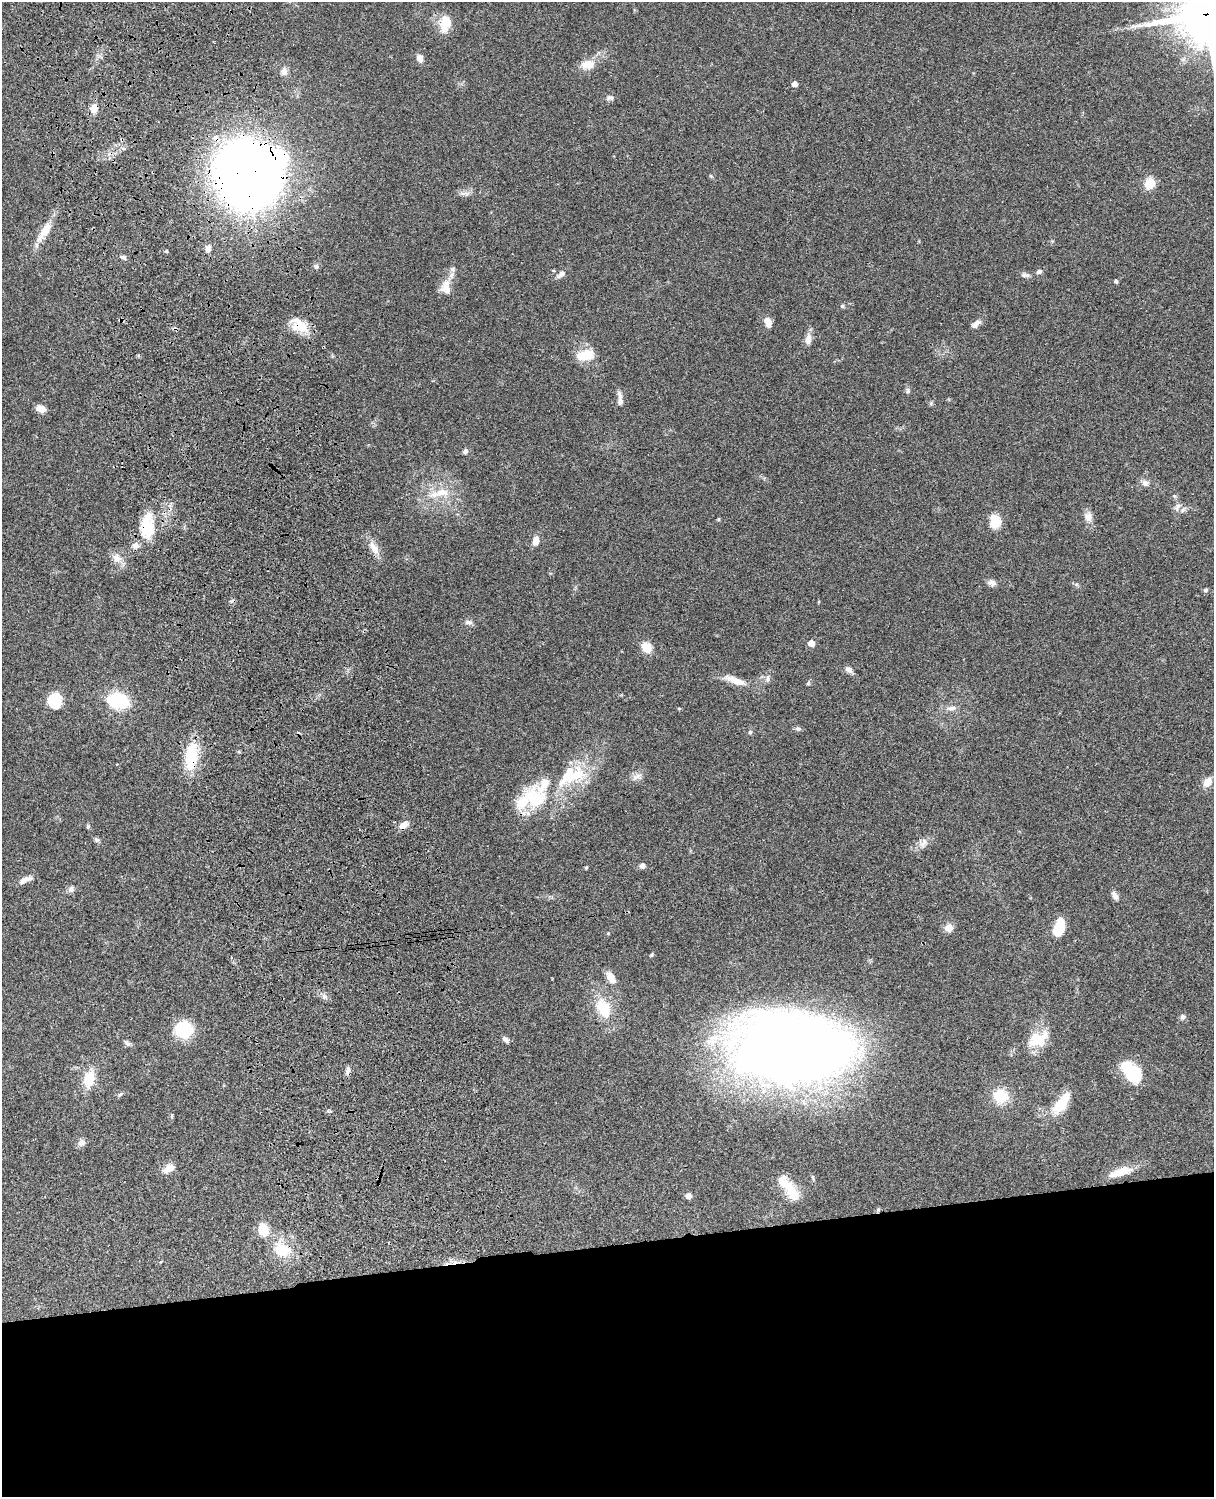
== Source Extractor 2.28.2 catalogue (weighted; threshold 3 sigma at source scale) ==
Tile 11 of 4 x 3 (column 3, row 3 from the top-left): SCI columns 2546-3757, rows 278-1772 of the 5088 x 4927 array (HDU 1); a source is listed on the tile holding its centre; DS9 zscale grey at full resolution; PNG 1216 x 1499 px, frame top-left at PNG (2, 2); no overlay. Shown black and unused: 17% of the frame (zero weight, under 3 of 4 exposures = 6% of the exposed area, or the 3 px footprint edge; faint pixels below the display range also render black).
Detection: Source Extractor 2.28.2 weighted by HDU 2 'WHT'; one run over the whole footprint, this tile lists its part. Background 0.0806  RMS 0.0058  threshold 0.0262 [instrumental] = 3 sigma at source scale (4.5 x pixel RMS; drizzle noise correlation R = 1.50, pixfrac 1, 0.05/0.05 arcsec/px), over >= 5 px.
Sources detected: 108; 2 inside a brighter object's white glare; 1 long thin detection or spike segment (spike, bleed or trail) — not listed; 6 inside a brighter listed object's ellipse — not listed separately; the other 99 listed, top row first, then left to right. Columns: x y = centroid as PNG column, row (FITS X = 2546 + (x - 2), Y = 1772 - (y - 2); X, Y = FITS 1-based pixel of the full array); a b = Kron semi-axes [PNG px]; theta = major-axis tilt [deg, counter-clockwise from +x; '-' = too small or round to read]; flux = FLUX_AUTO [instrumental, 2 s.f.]
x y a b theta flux
1206 14 18 17 - 3400
445 23 19 12 81 11
420 58 10 7 -70 2.9
588 64 16 11 10 7.3
284 71 11 9 75 2.9
795 84 5 4 - 3.2
610 98 11 6 10 1.8
94 108 11 9 80 4.7
216 138 8 7 - 3.2
247 175 45 40 -62 720
711 176 6 3 -44 0.67
1149 184 11 9 53 9
44 231 31 10 57 9.7
208 248 9 7 78 2.5
166 251 5 4 - 0.68
123 257 9 5 -28 1.4
316 267 7 6 - 1.6
1039 272 7 5 19 1.5
561 274 12 7 32 2.8
1025 275 12 6 -10 1.8
1116 281 4 4 - 1.2
446 284 13 11 84 5.4
842 306 5 5 - 0.86
768 322 11 7 -65 5
299 325 25 15 -41 11
975 325 11 7 42 2.6
808 339 14 7 82 4
585 355 22 12 7 12
908 391 7 6 - 1.3
620 399 21 6 -85 3.1
41 409 10 7 -16 4.6
465 451 7 6 - 1.5
1145 483 9 8 - 2.7
441 493 23 11 8 11
1174 496 5 5 - 0.89
1177 507 12 6 68 2.5
1183 510 10 5 47 1.7
1088 517 13 10 85 3.9
995 521 15 11 -88 9.7
147 526 36 18 87 19
536 541 12 7 77 4
374 548 22 8 -58 5.8
117 558 14 11 -38 5
991 583 10 8 -13 2.6
1206 590 6 5 - 0.94
469 622 10 6 -10 2.1
811 643 5 5 - 6.2
646 647 8 7 - 11
849 670 12 7 -32 2.3
768 678 9 5 87 1.7
736 681 31 8 -21 8.2
808 683 6 5 - 0.84
54 700 12 12 - 24
118 701 15 10 -12 43
679 708 5 3 - 0.56
951 708 13 6 7 2.6
798 729 9 5 -5 1.3
750 732 5 5 - 0.92
191 756 34 15 83 23
576 775 35 19 32 25
637 776 16 6 26 2.9
1207 782 13 9 53 4.9
535 799 36 23 -49 28
394 822 3 3 - 0.51
404 825 11 7 38 4.6
88 827 6 5 - 0.82
96 840 7 5 -22 1.2
923 843 14 7 54 3.4
642 866 6 5 - 2.4
586 867 5 3 - 0.61
24 880 15 6 29 4
71 889 8 8 - 2
1115 895 12 7 -61 2.2
1059 927 16 9 70 18
949 928 8 8 - 5
651 955 5 5 - 0.68
611 978 14 8 -56 5.9
325 996 8 5 -20 1.7
603 1008 21 14 -63 18
1183 1017 7 6 - 1.6
184 1030 19 18 - 20
505 1039 8 6 -42 2
1038 1039 30 17 26 15
127 1043 12 5 -35 1.6
800 1049 107 60 -5 770
348 1071 11 5 81 2
1132 1072 24 14 -48 24
89 1078 18 10 75 14
120 1094 7 5 38 1.1
1001 1096 16 15 - 15
1061 1103 30 11 54 15
172 1116 6 4 89 0.69
81 1143 10 8 27 2.3
169 1168 15 8 32 4.7
1120 1172 30 9 19 9.6
791 1191 28 13 -64 12
688 1196 5 4 - 4.4
263 1230 12 9 -73 13
282 1249 24 19 -16 17
Overlapping masked pixels (flux is a lower limit): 9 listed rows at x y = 1206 14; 94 108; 216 138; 247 175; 299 325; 147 526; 191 756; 348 1071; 282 1249
Isophote crosses this tile's border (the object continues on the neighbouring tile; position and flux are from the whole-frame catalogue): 1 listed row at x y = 1206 14